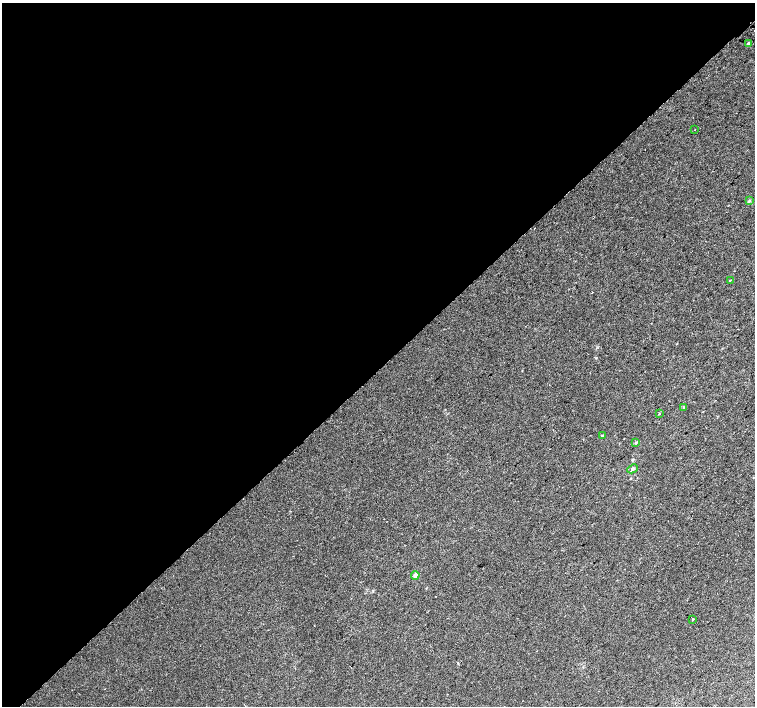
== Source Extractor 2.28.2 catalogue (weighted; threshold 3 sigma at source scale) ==
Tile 5 of 4 x 4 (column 1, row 2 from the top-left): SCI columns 37-1542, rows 3071-4477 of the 6092 x 6075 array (HDU 1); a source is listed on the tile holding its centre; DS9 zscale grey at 2 x 2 block average (1 PNG px = mean of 2 x 2 image px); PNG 757 x 708 px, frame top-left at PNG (2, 3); each listed source drawn as its Kron ellipse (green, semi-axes under 4 px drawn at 4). Shown black and unused: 52% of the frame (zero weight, under 2 of 3 exposures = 2% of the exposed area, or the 3 px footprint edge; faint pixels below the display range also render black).
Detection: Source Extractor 2.28.2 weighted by HDU 2 'WHT'; one run over the whole footprint, this tile lists its part. Background 0.00436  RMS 0.0038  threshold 0.017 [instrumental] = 3 sigma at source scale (4.5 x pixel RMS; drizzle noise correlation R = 1.50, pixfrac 1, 0.0396/0.0396 arcsec/px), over >= 5 px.
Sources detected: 11; all 11 listed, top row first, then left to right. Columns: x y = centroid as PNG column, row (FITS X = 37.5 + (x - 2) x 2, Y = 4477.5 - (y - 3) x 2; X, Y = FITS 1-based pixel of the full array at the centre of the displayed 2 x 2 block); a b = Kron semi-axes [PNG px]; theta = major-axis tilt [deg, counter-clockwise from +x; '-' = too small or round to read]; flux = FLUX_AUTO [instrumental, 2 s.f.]
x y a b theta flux
748 43 3 2 - 3.8
695 130 2 2 - 0.69
749 201 4 3 - 1
730 280 3 2 - 0.47
683 407 3 3 - 0.64
659 414 2 2 - 0.38
602 435 3 2 - 0.73
636 442 3 3 - 0.95
633 469 5 4 - 1.8
415 575 4 4 - 2.4
692 619 2 2 - 1.9
Diffuse or blended objects may show on this block-average render without a row.